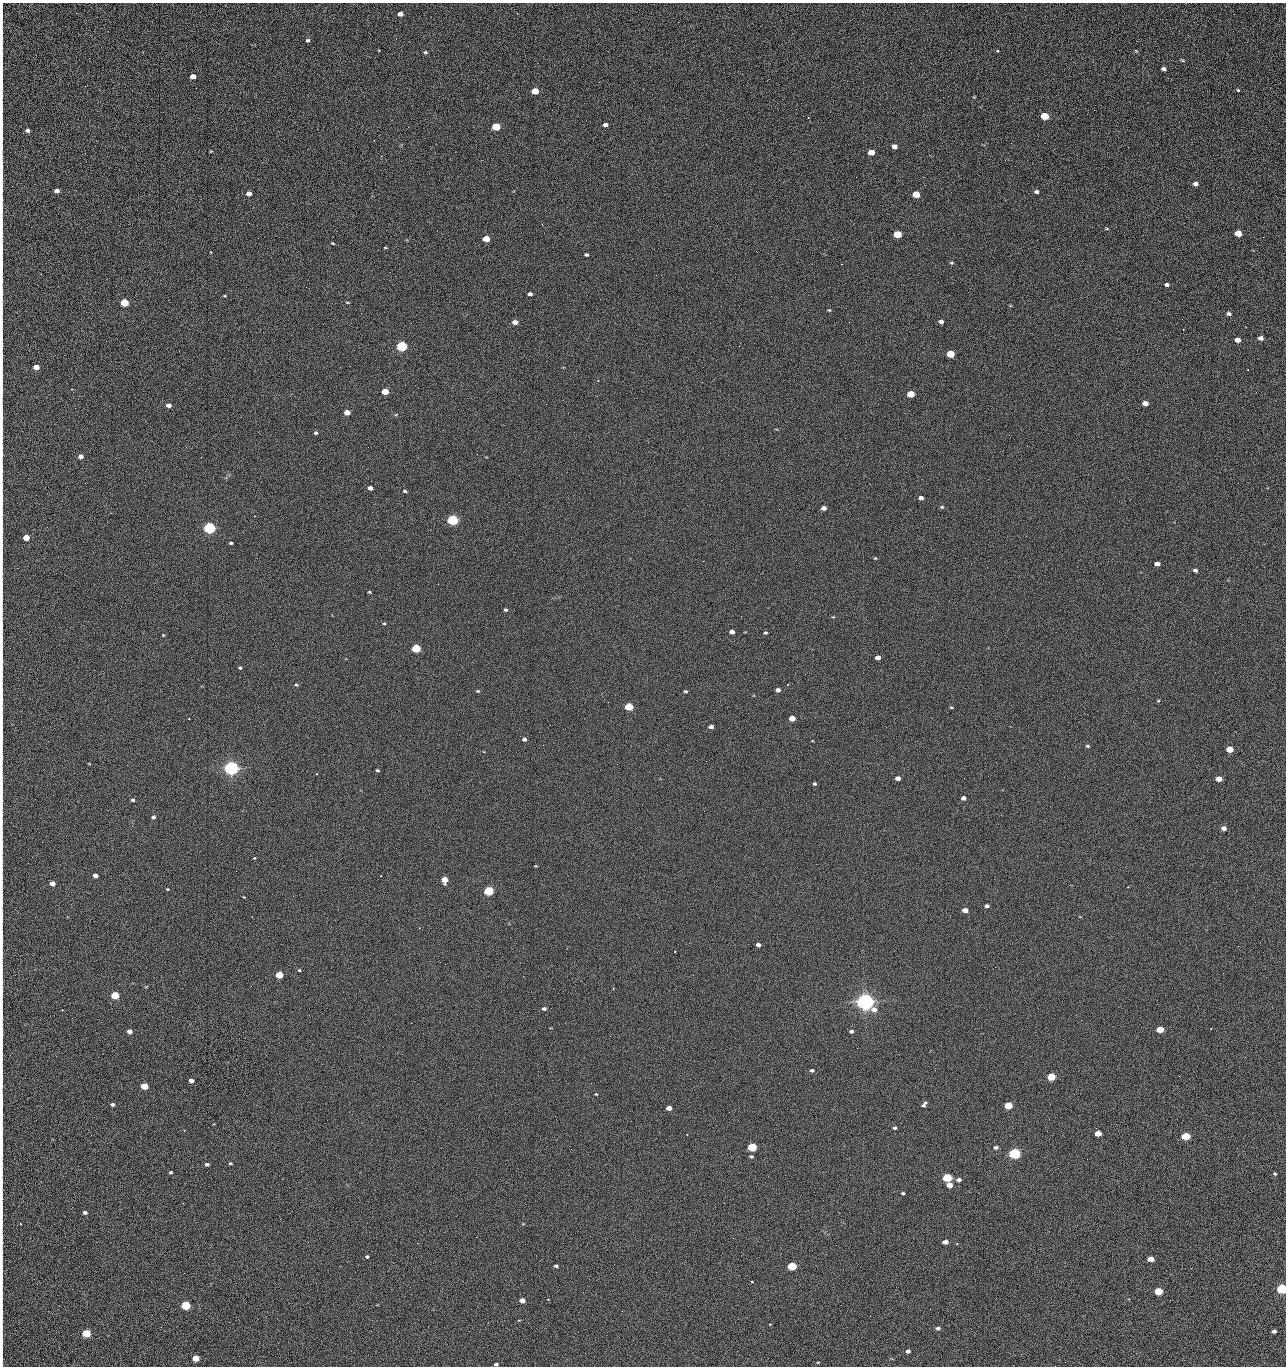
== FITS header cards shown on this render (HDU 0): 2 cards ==
NAXIS1  =                 1284 /fastest changing axis
NAXIS2  =                 1364 /next to fastest changing axis

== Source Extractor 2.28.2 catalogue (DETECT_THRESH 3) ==
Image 1284 x 1364 px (HDU 0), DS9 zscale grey, 1 PNG px = 1 image px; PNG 1288 x 1368 px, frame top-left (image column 1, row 1364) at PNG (2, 3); no overlay
Background 126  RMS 14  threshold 43.4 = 3 sigma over >= 5 px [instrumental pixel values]
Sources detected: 230; all 230 listed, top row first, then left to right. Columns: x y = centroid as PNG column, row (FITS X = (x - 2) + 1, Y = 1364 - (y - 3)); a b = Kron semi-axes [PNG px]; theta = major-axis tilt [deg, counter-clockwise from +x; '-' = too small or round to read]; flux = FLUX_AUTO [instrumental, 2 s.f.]
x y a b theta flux
400 14 5 4 - 5200
2 17 20 2 90 3000
1188 35 3 2 - 1600
308 40 5 4 - 1800
997 51 3 3 - 1300
1136 51 4 3 - 840
425 52 4 3 - 1200
2 56 16 2 90 3100
1182 60 6 3 -30 980
1164 69 4 4 - 3000
193 76 5 4 - 8900
2 88 11 2 90 2200
1238 90 4 3 - 990
535 91 5 4 - 24000
1045 116 5 4 - 45000
808 117 2 2 - 680
1179 122 2 2 - 1100
2 123 20 2 90 3900
605 125 5 3 - 3400
496 127 5 4 - 55000
27 131 5 4 - 2700
894 146 5 4 - 6400
211 151 4 3 - 790
871 152 5 4 - 16000
1041 161 2 2 - 1800
2 165 21 2 90 3800
856 177 2 2 - 2200
923 177 2 2 - 23000
1196 184 5 4 - 3800
57 191 4 4 - 5100
1036 192 4 4 - 2600
249 194 4 4 - 6200
916 194 5 4 - 29000
2 208 17 2 90 2500
2 224 9 2 90 1600
1107 229 4 3 - 930
1238 233 5 4 - 25000
897 234 5 4 - 43000
1263 237 3 2 - 950
486 239 5 4 - 21000
333 243 4 3 - 830
2 247 13 2 90 2100
385 248 3 2 - 790
586 255 4 3 - 1600
951 263 5 4 - 1300
841 264 2 2 - 27000
656 275 2 2 - 600
1167 285 4 3 - 2600
306 287 3 2 - 670
2 293 10 2 90 1600
530 294 4 4 - 2900
224 296 4 3 - 880
347 302 5 2 - 820
124 303 5 4 - 53000
829 310 4 3 - 1000
1229 314 5 4 - 2400
515 322 5 4 - 5400
849 322 2 2 - 820
941 322 4 4 - 3800
710 323 2 2 - 3300
1183 330 2 2 - 700
1261 338 5 4 - 4700
1237 340 5 4 - 10000
2 345 10 2 90 1700
402 346 5 4 - 160000
739 346 2 2 - 480
950 354 5 4 - 41000
350 366 2 2 - 2400
36 367 5 4 - 12000
2 392 14 2 90 2400
385 392 5 4 - 20000
1256 392 3 2 - 1200
911 394 5 4 - 34000
1145 403 5 4 - 10000
168 405 5 4 - 5000
347 412 5 4 - 10000
2 431 14 2 90 2100
316 433 5 4 - 1600
1009 435 2 2 - 3500
1027 446 2 2 - 550
186 447 2 2 - 3000
2 454 9 3 -86 1800
81 456 4 4 - 6100
85 483 2 2 - 930
370 488 4 4 - 5300
405 491 5 3 - 1400
2 498 15 2 90 2600
921 498 5 3 - 3600
942 507 5 4 - 1400
824 508 4 4 - 5200
779 509 2 2 - 530
453 520 5 4 - 200000
209 528 5 4 - 330000
2 530 13 2 90 2200
26 537 5 4 - 19000
231 543 4 3 - 1600
875 558 4 4 - 910
1157 564 5 4 - 5600
1195 570 5 4 - 2400
369 592 3 3 - 980
505 610 4 4 - 1500
384 624 4 2 - 990
732 632 4 4 - 5200
765 633 4 3 - 1200
163 635 3 3 - 860
416 648 5 4 - 92000
878 658 5 4 - 7500
2 660 14 2 -87 2400
240 668 4 3 - 1700
296 685 4 4 - 1100
778 690 4 4 - 4100
478 691 5 4 - 1100
685 691 4 3 - 1300
2 701 10 2 90 1600
1158 701 4 4 - 970
629 707 5 4 - 49000
951 707 4 3 - 1100
792 718 5 4 - 15000
711 727 4 3 - 3800
2 739 8 2 90 1500
524 739 4 4 - 2700
543 745 2 2 - 3200
1088 746 5 3 - 1300
1230 749 5 4 - 28000
706 761 2 2 - 2100
617 764 2 2 - 2600
231 768 5 5 - 680000
377 770 4 3 - 1400
317 773 3 2 - 1300
898 778 4 4 - 6100
1219 779 5 4 - 14000
814 784 4 4 - 1400
963 798 4 4 - 4000
133 800 3 3 - 1900
153 817 4 4 - 2300
1224 828 5 4 - 6000
2 845 12 2 90 2000
254 858 3 2 - 1700
536 866 4 3 - 770
95 876 4 4 - 6000
444 880 5 5 - 14000
52 883 4 4 - 10000
167 889 4 3 - 880
489 891 5 4 - 130000
987 906 4 3 - 2900
965 910 5 4 - 9800
2 940 12 2 90 1900
758 945 4 3 - 3600
299 970 3 3 - 1000
279 975 5 4 - 34000
523 976 2 2 - 2100
613 988 3 2 - 710
2 990 17 2 90 2600
115 995 5 4 - 55000
865 1002 6 5 - 990000
544 1009 4 4 - 2300
62 1010 2 2 - 920
411 1023 2 2 - 5400
1211 1028 3 2 - 520
1160 1029 5 4 - 30000
129 1031 4 4 - 6400
851 1031 5 4 - 2300
2 1036 14 2 90 2600
857 1048 2 2 - 1300
1245 1057 2 2 - 1900
812 1070 5 4 - 2200
1179 1076 3 2 - 2800
2 1077 10 2 90 1700
1051 1077 5 4 - 49000
191 1081 4 4 - 6600
144 1086 5 4 - 32000
596 1094 4 3 - 840
112 1104 4 3 - 2100
924 1104 8 4 55 2600
2 1105 10 2 90 1700
1008 1106 5 4 - 45000
669 1108 5 4 - 8900
729 1112 2 2 - 830
895 1128 4 4 - 1900
1098 1133 5 4 - 17000
91 1135 2 2 - 2500
1186 1136 5 4 - 60000
2 1145 18 2 90 3100
752 1147 5 4 - 81000
995 1147 5 4 - 2500
571 1149 2 2 - 1000
1014 1153 5 4 - 280000
751 1156 5 4 - 1500
1087 1159 2 2 - 1200
230 1163 4 3 - 1200
207 1164 4 3 - 2500
171 1172 3 3 - 1300
1275 1174 4 4 - 1200
947 1178 5 4 - 87000
959 1180 5 4 - 4000
2 1182 13 2 90 2200
950 1185 5 4 - 10000
903 1193 4 3 - 1400
85 1212 4 3 - 2500
280 1219 2 2 - 2200
20 1223 3 2 - 1100
476 1237 2 2 - 8800
308 1242 2 2 - 1800
945 1242 5 4 - 8800
417 1243 2 2 - 5500
367 1257 4 4 - 1500
1151 1259 5 4 - 14000
556 1266 4 3 - 1700
792 1266 5 4 - 82000
2 1273 13 2 90 1700
752 1282 3 2 - 2000
1282 1289 5 4 - 200000
1159 1291 5 4 - 47000
583 1292 2 2 - 540
996 1298 2 2 - 2800
548 1299 2 2 - 600
522 1300 5 4 - 8000
2 1304 13 2 90 2400
186 1305 5 4 - 100000
622 1311 3 2 - 860
938 1328 5 4 - 2400
1274 1331 4 3 - 3500
578 1332 2 2 - 3400
86 1333 5 4 - 56000
908 1351 4 4 - 3400
195 1358 5 4 - 19000
2 1360 15 2 90 1600
818 1362 4 2 - 710
496 1364 4 3 - 1900
1055 1366 2 2 - 2100
At the frame edge (FLAGS 8, measured only in part): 32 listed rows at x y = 2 17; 2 56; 2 88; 2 123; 2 165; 2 208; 2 224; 2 247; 2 293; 2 345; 2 392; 2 431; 2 454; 2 498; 2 530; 2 660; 2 701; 2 739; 2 845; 2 940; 2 990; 2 1036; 2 1077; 2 1105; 2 1145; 2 1182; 2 1273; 1282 1289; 2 1304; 2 1360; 496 1364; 1055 1366

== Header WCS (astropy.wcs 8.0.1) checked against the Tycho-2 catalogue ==
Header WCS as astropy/WCSLIB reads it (CRVAL/CRPIX/CD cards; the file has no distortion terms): RA---TAN/DEC--TAN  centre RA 15:41:40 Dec +51:59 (235.42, +51.98 deg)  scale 1.26 arcsec/px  FOV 26.9' x 28.5'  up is +92 deg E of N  parity flipped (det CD > 0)
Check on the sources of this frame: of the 60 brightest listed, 10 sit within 2.0 arcsec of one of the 11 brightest Tycho-2 stars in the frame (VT <= 12.29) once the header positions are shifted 0.27 arcsec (0.26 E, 0.06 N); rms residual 0.79 arcsec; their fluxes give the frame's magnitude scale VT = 24.51 - 2.5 log10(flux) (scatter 0.17 mag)
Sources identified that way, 10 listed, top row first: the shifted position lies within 2.0 arcsec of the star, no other Tycho-2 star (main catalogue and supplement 1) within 4.0 arcsec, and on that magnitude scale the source's flux lands within +1.5 / -3 mag of the star's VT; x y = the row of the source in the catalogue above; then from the Tycho-2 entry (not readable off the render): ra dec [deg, ICRS J2000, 3 dp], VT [Tycho-2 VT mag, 2 dp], TYC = Tycho-2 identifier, HIP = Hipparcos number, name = IAU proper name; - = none
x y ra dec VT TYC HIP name
402 346 235.614 +52.064 11.61 3489-1132-1 - -
453 520 235.514 +52.049 11.19 3489-1407-1 - -
231 768 235.378 +52.130 9.31 3489-1322-1 76850 -
489 891 235.303 +52.042 11.52 3489-958-1 - -
865 1002 235.232 +51.912 9.59 3489-824-1 - -
1014 1153 235.143 +51.862 10.97 3489-1016-1 - -
947 1178 235.131 +51.886 12.29 3489-908-1 - -
792 1266 235.084 +51.941 11.45 3489-1346-1 - -
1282 1289 235.062 +51.771 11.53 3489-1453-1 - -
186 1305 235.075 +52.152 11.74 3489-912-1 - -